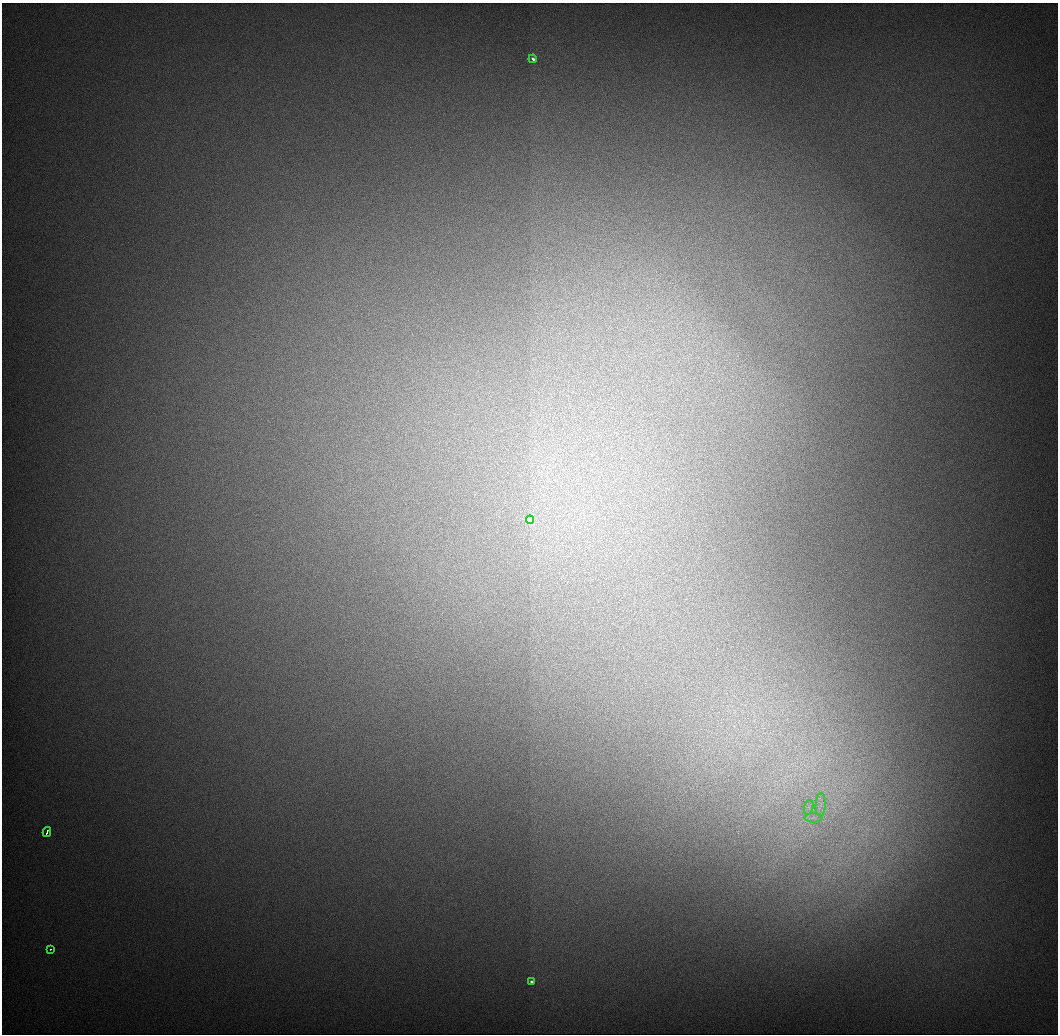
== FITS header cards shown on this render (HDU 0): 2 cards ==
NAXIS1  =                 1056 / Length of Axis 1 (Serial)
NAXIS2  =                 1032 / Length of Axis 2 (Parallel)

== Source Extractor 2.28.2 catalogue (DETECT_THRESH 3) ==
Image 1056 x 1032 px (HDU 0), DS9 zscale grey, 1 PNG px = 1 image px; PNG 1060 x 1036 px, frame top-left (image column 1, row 1032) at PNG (2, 3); each listed source drawn as its Kron ellipse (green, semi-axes under 4 px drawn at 4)
Background 549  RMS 5.9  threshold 17.7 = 3 sigma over >= 5 px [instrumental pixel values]
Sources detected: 8; all 8 listed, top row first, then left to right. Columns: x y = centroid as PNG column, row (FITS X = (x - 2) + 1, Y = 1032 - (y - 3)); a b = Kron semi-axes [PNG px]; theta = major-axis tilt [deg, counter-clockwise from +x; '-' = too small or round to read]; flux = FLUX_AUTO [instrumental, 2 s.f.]
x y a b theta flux
533 59 4 3 - 1000
530 520 4 3 - 29000
821 805 11 5 88 2300
809 807 7 4 72 1200
813 818 9 4 0 1600
47 832 5 3 - 2200
50 949 3 2 - 1800
531 982 3 3 - 1200